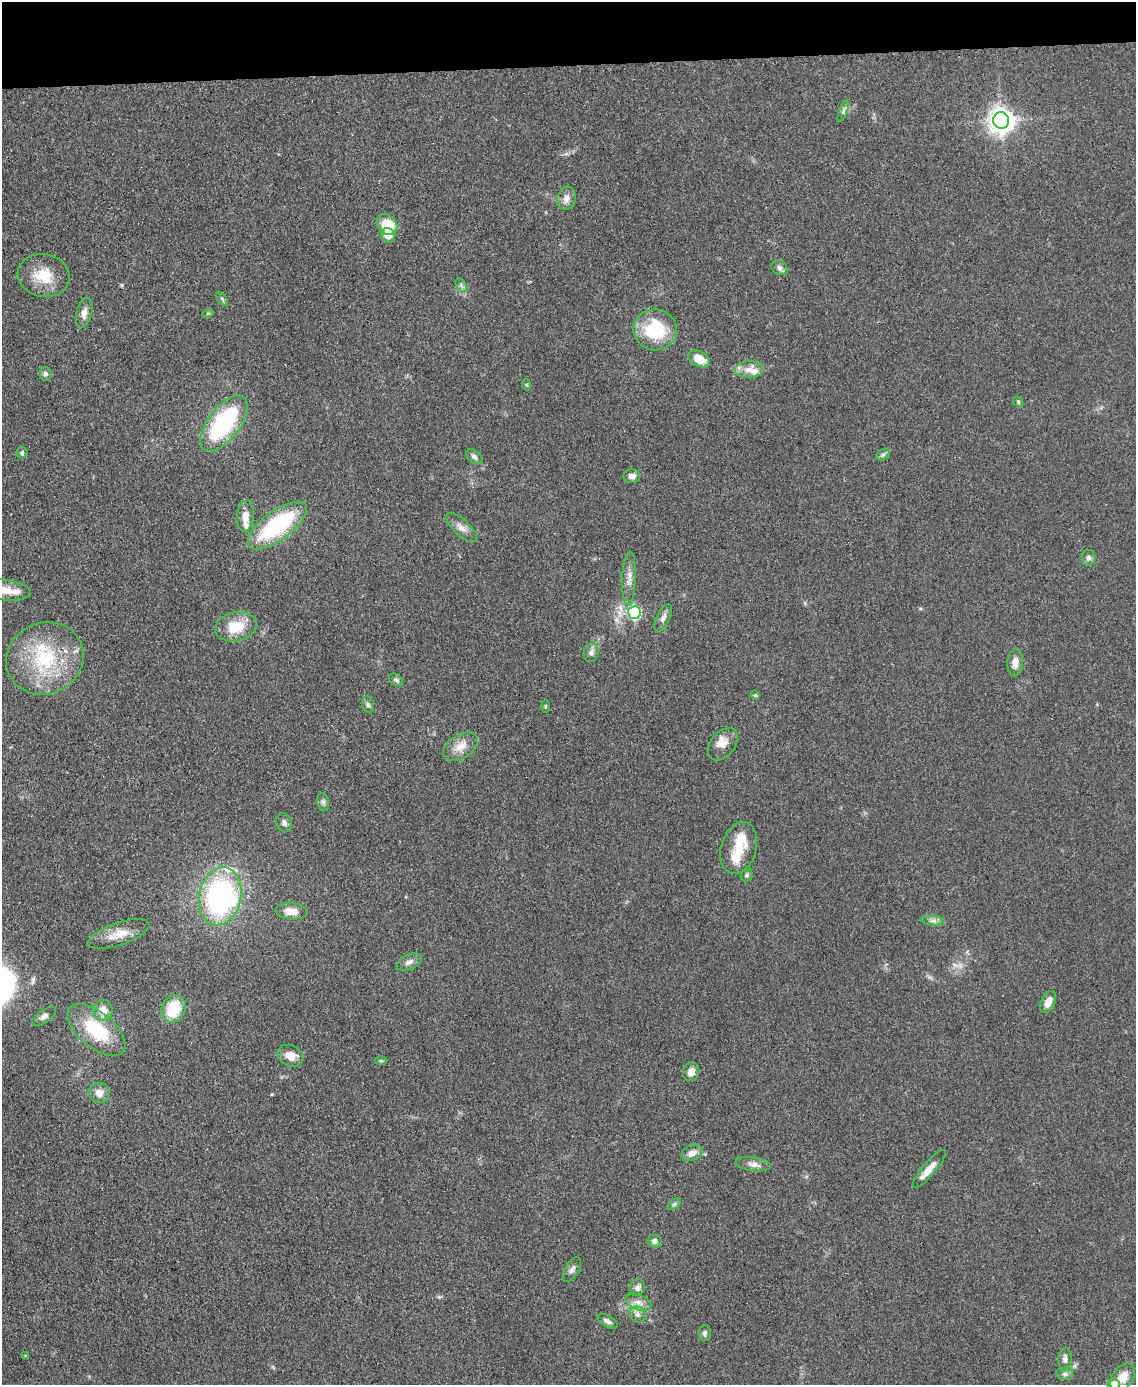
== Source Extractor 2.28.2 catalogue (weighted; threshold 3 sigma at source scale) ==
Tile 3 of 4 x 3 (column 3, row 1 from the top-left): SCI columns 2270-3403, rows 3009-4391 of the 4543 x 4526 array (HDU 1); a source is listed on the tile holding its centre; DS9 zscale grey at full resolution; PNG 1138 x 1387 px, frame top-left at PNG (2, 2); each listed source drawn as its Kron ellipse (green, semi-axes under 4 px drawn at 4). Shown black and unused: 5% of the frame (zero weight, under 3 of 5 exposures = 1% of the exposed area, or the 3 px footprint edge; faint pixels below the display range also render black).
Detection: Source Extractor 2.28.2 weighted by HDU 2 'WHT'; one run over the whole footprint, this tile lists its part. Background 0.0622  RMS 0.006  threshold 0.0271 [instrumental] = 3 sigma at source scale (4.5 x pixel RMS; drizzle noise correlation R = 1.50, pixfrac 1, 0.05/0.05 arcsec/px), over >= 5 px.
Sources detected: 81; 1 inside a brighter object's white glare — neither listed nor drawn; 6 inside a brighter listed object's ellipse — not listed separately; the other 74 listed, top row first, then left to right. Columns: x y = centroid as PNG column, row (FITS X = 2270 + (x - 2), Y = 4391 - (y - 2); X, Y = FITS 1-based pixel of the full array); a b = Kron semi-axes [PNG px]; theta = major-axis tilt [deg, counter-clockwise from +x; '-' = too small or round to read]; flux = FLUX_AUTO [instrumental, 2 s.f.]
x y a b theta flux
843 111 11 4 70 1.5
1001 120 8 8 - 600
566 198 12 9 74 4.1
387 225 11 9 -48 19
388 235 7 6 - 6.9
779 267 8 7 - 2.2
44 275 26 21 -11 18
461 285 7 5 -58 1.5
222 299 8 4 -54 1.1
84 313 15 8 77 4.2
208 313 6 3 18 0.81
655 330 22 20 -9 34
699 359 12 7 -29 9.4
749 370 14 8 2 5.6
45 374 7 6 - 1.7
527 385 6 3 -71 0.7
1018 402 6 4 -50 0.87
224 424 33 16 53 68
22 453 6 5 - 1.1
883 455 7 5 30 1.4
474 457 9 6 -40 2.1
632 476 8 6 -4 2.9
245 516 16 8 85 6.4
277 526 35 14 36 64
461 528 19 8 -43 4.5
1089 558 8 7 - 2.1
629 578 26 6 88 5.5
5 590 26 10 -6 10
634 612 6 6 - 81
663 618 15 6 64 3.4
236 627 21 14 11 17
591 653 9 7 74 3
45 658 39 35 25 52
1015 663 14 7 87 4.9
396 680 8 5 -34 1.4
755 695 5 4 - 0.7
368 705 8 6 -75 1.7
545 707 6 3 90 0.66
723 744 18 12 51 6.9
461 747 19 11 32 7.8
323 802 9 6 -80 1.7
284 823 9 7 -70 2.6
739 848 26 17 73 14
747 875 6 5 - 1.3
220 896 29 21 77 120
291 911 16 8 -3 7.6
933 921 12 4 -4 2.4
119 934 32 11 19 11
409 962 13 7 25 3.1
1048 1002 12 7 65 5.5
174 1009 14 12 63 22
103 1010 10 9 - 6.9
44 1016 14 6 36 3
96 1030 34 17 -40 34
290 1056 13 10 -26 7
381 1061 6 4 0 0.84
691 1072 9 8 - 4.6
99 1093 10 10 - 4.9
692 1153 11 7 20 4.6
753 1164 18 7 -7 3.6
929 1169 24 6 50 6.6
674 1204 8 4 37 1.2
655 1241 7 6 - 2.5
572 1269 14 6 59 2.6
637 1288 8 7 - 2.5
638 1302 14 7 -23 4.2
637 1314 8 7 - 2.7
607 1321 11 5 -30 2.6
705 1333 8 6 83 1.9
26 1356 4 3 - 0.64
1065 1359 11 7 88 2.7
1065 1374 8 6 -9 2
1123 1377 15 10 53 9.1
1114 1384 6 5 - 9.7
Isophote crosses this tile's border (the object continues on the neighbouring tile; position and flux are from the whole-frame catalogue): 2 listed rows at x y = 5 590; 1114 1384